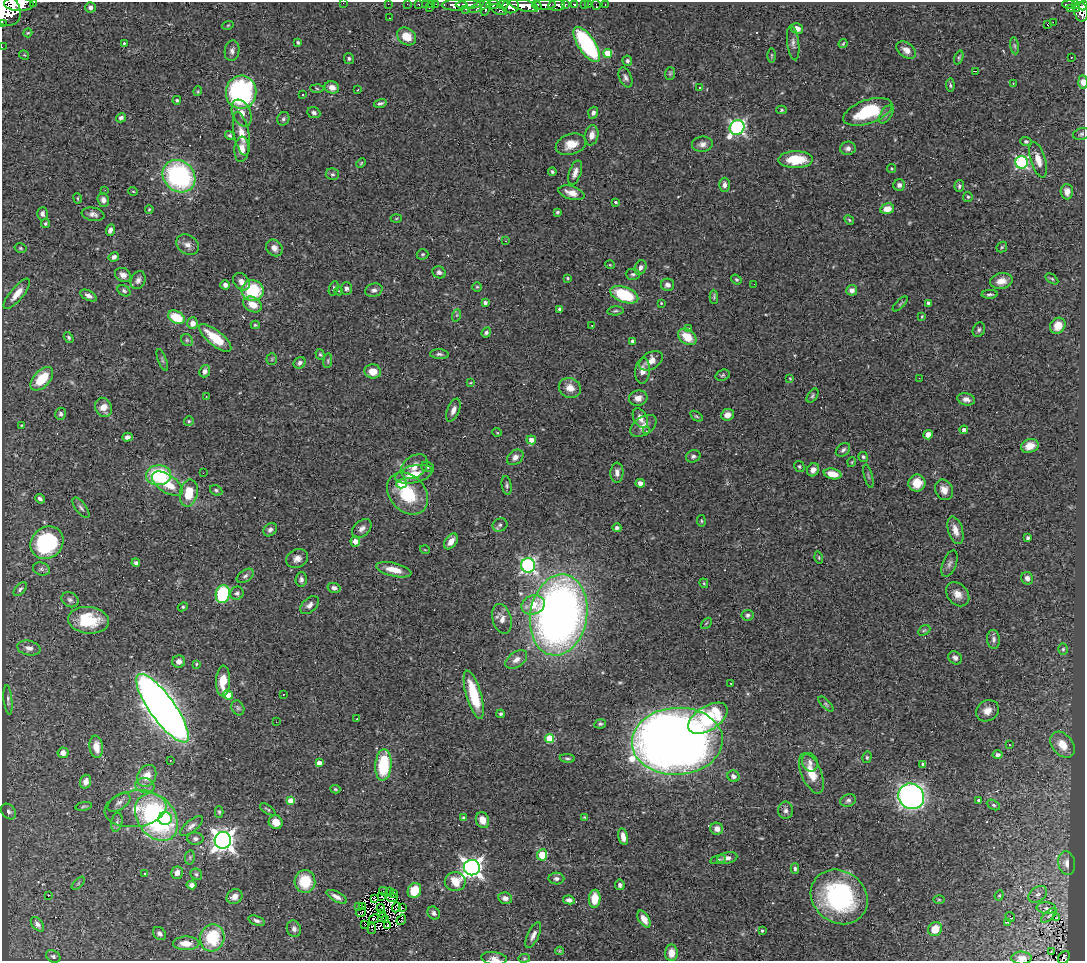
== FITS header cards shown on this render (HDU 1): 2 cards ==
NAXIS1  =                 1083
NAXIS2  =                  959

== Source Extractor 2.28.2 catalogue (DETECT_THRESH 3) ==
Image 1083 x 959 px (HDU 1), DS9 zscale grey, 1 PNG px = 1 image px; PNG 1087 x 963 px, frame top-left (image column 1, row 959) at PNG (2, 2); each listed source drawn as its Kron ellipse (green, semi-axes under 4 px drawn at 4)
Background 0.535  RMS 0.032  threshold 0.0965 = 3 sigma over >= 5 px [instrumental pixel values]
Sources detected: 422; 7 with non-positive FLUX_AUTO (blend fragments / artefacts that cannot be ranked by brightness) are neither listed nor drawn; the other 415 listed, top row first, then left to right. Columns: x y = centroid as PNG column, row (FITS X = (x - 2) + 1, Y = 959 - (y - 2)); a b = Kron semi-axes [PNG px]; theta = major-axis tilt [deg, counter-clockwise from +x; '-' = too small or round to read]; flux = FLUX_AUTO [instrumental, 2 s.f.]
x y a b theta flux
34 2 3 2 - 12
343 3 2 2 - 3.1
19 4 15 7 -3 1200
388 4 2 2 - 6.7
407 4 2 2 - 5.4
419 4 3 3 - 7.4
425 4 2 2 - 5.4
431 4 3 2 - 9.9
436 4 3 2 - 5.9
574 4 4 3 - 31
584 4 2 2 - 5.9
589 4 2 2 - 1
605 4 3 2 - 6.1
1069 4 7 3 -2 94
455 5 13 5 0 460
468 5 12 3 2 420
493 5 6 4 8 190
503 5 5 4 - 130
524 5 15 5 -14 770
537 5 5 3 - 220
545 5 11 5 3 370
557 5 8 5 -1 160
565 5 3 3 - 66
596 5 5 2 - 5.9
1075 5 4 3 - 77
480 6 12 4 24 250
511 6 8 7 - 310
1083 6 5 3 - 94
90 7 5 5 - 7.6
429 8 3 2 - 27
486 8 8 3 77 190
466 9 3 2 - 40
1070 9 3 2 - 10
1077 9 3 2 - 40
6 10 17 14 -56 2300
498 10 9 4 -22 160
1081 12 10 7 -80 260
389 18 2 2 - 1.5
1053 22 2 2 - 1500
2 23 3 2 - 9000
228 25 6 3 19 2.4
1047 25 3 3 - 19
797 29 6 5 - 14
28 33 4 4 - 2.4
407 36 10 8 -36 33
298 42 4 3 - 3.3
124 43 4 4 - 2.5
793 43 17 6 -83 9.4
587 44 20 8 -56 270
843 44 5 3 - 2.4
1014 46 8 4 -81 4.2
2 47 2 2 - 2.9
906 50 11 7 -36 14
232 51 10 7 81 8.8
608 53 4 4 - 35
24 55 5 3 - 1.9
772 55 7 3 -90 2.8
349 58 5 5 - 3.8
959 58 7 3 69 3
1071 58 3 2 - 2.5
627 61 5 4 - 5.5
975 71 3 2 - 2.8
670 73 6 5 - 3.4
626 77 10 6 -67 8.1
1083 82 6 4 -87 13
1013 83 3 2 - 3.8
950 85 7 4 -86 3.7
332 87 7 6 - 15
699 88 3 3 - 12
317 89 6 4 -3 3.4
357 90 3 2 - 1.3
198 91 5 3 - 2
241 92 16 15 - 310
303 95 3 2 - 3.3
177 100 4 4 - 3.9
380 103 6 4 15 4.5
782 110 5 4 - 3.2
868 112 25 12 19 120
242 113 14 9 -67 21
314 113 7 5 -23 6.7
593 113 6 5 - 6.8
886 114 10 5 58 6.8
121 118 5 4 - 7.2
283 119 7 5 64 4.9
737 127 8 7 - 540
241 134 22 7 -78 29
1081 134 8 6 16 4.8
230 135 5 4 - 4
591 135 10 7 78 16
1026 141 5 4 - 3.6
571 144 15 10 17 32
702 144 10 7 6 11
848 148 8 6 6 8.4
242 149 13 7 86 22
796 160 17 8 1 71
1038 160 18 7 -74 25
1022 162 6 6 - 290
361 163 5 3 - 2.1
891 169 4 4 - 2.7
552 172 4 3 - 3.9
575 173 13 6 72 13
332 174 6 6 - 4.3
179 176 17 15 -44 350
724 185 7 5 89 8.6
899 185 6 6 - 7
959 186 6 4 85 5.1
105 190 2 2 - 4.8
133 191 5 3 - 1.9
1067 192 7 6 - 14
571 193 13 6 -17 19
968 197 5 5 - 3.2
78 198 5 2 - 1.9
103 200 7 5 -69 9.5
615 202 4 3 - 6.2
149 209 4 3 - 2.5
887 209 7 5 13 24
557 212 4 3 - 3.1
42 214 6 5 - 7.1
93 214 11 6 -9 9.4
396 218 5 3 - 2.1
849 220 5 4 - 2.8
45 223 4 4 - 3.5
110 230 6 4 67 8.3
505 241 3 2 - 1.3
188 245 12 9 -36 13
1002 247 6 4 46 3.2
20 248 6 4 -16 3.2
274 248 9 7 -47 12
423 254 6 5 - 3.3
114 257 5 4 - 9.2
610 265 5 3 - 1.8
640 267 7 5 67 9.5
439 272 7 5 -25 6.4
633 274 7 5 -3 4.9
123 275 8 6 -32 12
568 278 3 3 - 2.3
1052 279 7 4 -36 3.1
138 280 9 7 64 8.4
736 280 5 4 - 3.5
1001 281 11 8 10 20
241 282 10 7 -50 14
754 284 2 2 - 1.3
225 285 5 4 - 9.2
667 285 7 6 - 9.8
477 287 5 5 - 2.9
334 288 7 4 71 4.2
346 288 6 5 - 6.2
374 290 9 6 15 8
852 290 5 5 - 10
124 291 7 5 -31 4.3
252 291 11 10 - 120
338 291 4 3 - 3.1
17 294 19 6 50 24
990 294 8 4 2 4.8
88 295 9 5 -27 9.5
624 295 14 7 -20 120
714 297 7 3 -88 3.3
485 303 4 3 - 7.2
661 303 3 3 - 1.7
928 303 3 3 - 4.9
252 304 10 7 -29 28
900 304 9 3 45 2.7
560 309 4 4 - 5.9
615 311 8 4 6 4
457 315 6 4 71 3.2
922 316 3 2 - 2.7
176 317 9 6 -28 68
193 323 6 5 - 15
255 325 4 3 - 3.5
592 325 3 2 - 2.6
1058 326 8 7 - 25
688 328 4 3 - 4.7
979 330 7 5 64 5.2
486 333 5 4 - 5.4
687 337 10 7 -36 42
69 338 6 4 -59 4.1
215 338 20 7 -39 70
187 340 6 5 - 4.4
633 341 4 3 - 10
320 354 5 4 - 3
439 354 9 5 -4 5.6
272 359 5 5 - 2.8
162 360 11 3 -69 4.2
328 361 7 3 83 3
651 361 13 8 33 23
300 363 6 5 - 6.5
205 371 6 5 - 8.6
373 371 8 7 - 26
643 371 13 7 85 16
723 375 7 5 18 4.6
790 378 3 3 - 1.8
919 378 2 2 - 1.5
42 379 14 8 47 66
470 383 4 2 - 1.8
570 388 11 9 -25 24
812 396 8 5 56 4.2
206 397 3 2 - 1.9
638 398 9 7 14 15
966 399 9 6 -16 10
103 407 10 8 -65 23
453 410 12 6 68 13
61 414 6 5 - 6.7
727 415 6 6 - 16
696 416 7 3 -35 3.1
640 418 11 6 -64 15
189 421 5 5 - 3.2
22 425 3 2 - 1.5
643 426 14 9 34 16
964 430 4 3 - 8.4
646 431 3 3 - 2.7
497 432 5 3 - 1.6
928 435 5 5 - 14
127 437 5 4 - 5.8
531 440 5 4 - 16
1030 446 9 6 17 20
843 450 8 5 39 7.1
693 456 7 6 - 5.7
515 457 9 6 38 11
863 457 5 4 - 3.6
852 462 5 3 - 1.8
799 466 6 4 -60 3.6
414 467 15 10 37 23
428 467 6 5 - 4.1
813 470 7 5 60 12
203 473 2 2 - 3.1
617 473 10 6 89 12
414 474 19 8 14 39
833 474 9 5 -13 30
159 475 12 10 3 150
868 476 12 3 -75 3.3
640 483 5 4 - 12
917 483 8 8 - 31
167 484 17 8 -33 52
401 484 5 4 - 81
507 485 9 5 -81 4.9
216 490 6 5 - 4.4
944 490 11 8 -64 17
189 493 14 9 78 52
408 493 23 17 -47 110
40 499 5 3 - 5.3
81 508 12 5 -53 6.6
701 521 6 3 -81 2.4
500 525 7 6 - 5.9
617 528 4 4 - 7.7
362 529 11 7 41 11
270 530 7 6 - 7.3
955 530 14 7 -73 18
1028 538 4 3 - 4.5
355 541 5 5 - 16
451 541 9 5 55 20
47 543 17 15 43 220
425 550 5 3 - 1.6
819 557 6 4 -72 2.6
297 559 11 9 22 14
136 563 4 4 - 5.2
949 564 14 6 68 8.3
528 565 7 7 - 500
41 569 8 6 -16 6.7
394 570 18 6 -13 30
245 576 9 5 35 6.3
1027 578 6 6 - 9.8
301 579 7 5 86 6.9
704 583 5 3 - 2.2
334 588 6 5 - 8.5
20 589 8 4 47 5.5
237 593 7 6 - 5.5
223 594 9 7 79 170
958 594 13 10 -47 20
70 600 9 7 -30 7.1
310 605 11 7 43 11
533 605 12 9 21 34
183 607 5 4 - 2.9
559 615 41 28 80 1700
748 615 6 5 - 4.8
502 619 15 9 -75 18
89 620 20 13 -6 88
706 623 6 2 45 1.9
924 630 6 4 29 3.5
993 639 9 6 -84 8.2
29 648 12 7 -12 12
1063 649 6 5 - 3.6
955 658 7 6 - 7.6
516 660 12 7 35 14
179 662 6 6 - 11
196 664 4 3 - 2.2
223 681 15 7 88 46
731 683 3 2 - 3.2
283 694 2 2 - 1.4
228 695 5 4 - 29
474 695 25 7 -74 95
8 700 15 4 -84 5.9
826 704 9 4 -46 4.3
162 708 41 12 -54 3500
238 708 8 6 -63 5.3
987 711 12 10 33 20
501 714 4 4 - 4.2
708 718 22 12 33 170
357 719 3 3 - 1.9
276 722 3 2 - 3.7
600 724 6 4 10 3.9
550 738 4 4 - 98
677 741 45 33 3 3000
1009 745 3 3 - 2.7
1062 745 14 10 -50 37
96 747 11 6 -83 25
63 753 5 5 - 12
998 755 5 4 - 9.6
867 757 6 4 76 3.4
567 758 8 3 -5 3.7
170 760 2 2 - 1.6
810 762 9 7 -70 9.6
319 763 4 4 - 25
923 764 3 3 - 4.1
383 765 16 8 86 120
811 773 21 10 -67 39
147 776 11 9 61 28
733 776 6 5 - 8
86 782 7 5 72 15
145 785 10 7 -12 12
335 789 5 4 - 2.5
911 796 13 12 - 990
848 800 8 6 22 5.7
979 800 3 3 - 5.4
291 801 4 4 - 38
119 802 13 7 34 10
993 805 7 4 -27 4.2
84 806 8 3 9 3
135 809 31 18 7 67
268 809 9 4 -33 3.3
786 810 8 7 - 8.1
9 812 9 6 -47 6.8
219 812 5 4 - 2.9
156 817 26 19 -55 440
584 817 3 2 - 2.7
464 818 4 3 - 4.9
165 819 7 6 - 33
482 820 8 6 -68 21
117 822 10 5 78 6.7
276 822 7 6 - 25
191 826 14 5 39 10
717 829 6 6 - 12
623 837 8 4 -77 14
195 839 8 6 -3 7.4
223 840 8 8 - 1700
542 855 6 5 - 87
190 857 7 5 80 4.1
727 858 10 5 10 11
718 860 8 4 13 3.8
1067 863 12 8 -80 14
472 868 8 7 - 1300
795 869 5 3 - 4.1
177 873 6 5 - 14
144 874 3 3 - 3.4
196 874 6 5 - 4.1
556 879 8 6 -1 7
305 881 11 10 - 75
455 881 10 9 - 42
78 883 8 3 45 2.7
192 885 5 4 - 9.5
620 885 5 5 - 6.3
414 890 8 6 63 49
383 891 4 2 - 2.1
390 892 3 2 - 4.1
393 894 3 2 - 1.5
1038 894 10 7 37 9.7
999 895 5 4 - 2.6
48 896 3 2 - 23
382 896 3 2 - 1.5
234 897 8 7 - 15
337 897 11 5 -29 12
839 897 30 25 -38 310
392 898 5 2 - 0.87
505 898 7 5 -13 11
375 899 3 2 - 0.3
595 899 9 6 85 41
569 900 6 4 -11 8.9
939 900 6 4 -1 2.5
359 907 3 2 - 3
362 907 2 2 - 0.98
396 907 5 2 - 2.4
381 908 4 2 - 1.6
402 908 4 2 - 1.9
1046 908 10 5 -5 8.9
361 913 5 2 - 2.6
381 913 3 2 - 2.5
434 913 7 5 -55 7.1
1049 916 9 4 42 4.4
1010 917 5 2 - 1.8
382 918 5 3 - 4.9
1057 918 4 2 - 1.5
374 919 5 3 - 0.51
386 919 4 2 - 1.9
644 919 9 5 -60 19
401 920 5 2 - 3
257 921 8 4 -18 6.5
1008 922 3 2 - 5.9
37 924 8 5 -51 9.6
364 924 3 2 - 13
388 925 3 3 - 0.51
372 928 6 2 82 3.5
294 929 8 7 - 7.7
935 929 7 6 - 37
762 930 3 3 - 2.8
159 933 7 5 -44 6.6
533 935 14 5 65 12
212 938 14 12 76 99
186 943 13 6 0 26
560 951 4 3 - 2.5
1051 952 3 2 - 6.5
671 953 8 6 88 20
53 956 8 6 -30 5.2
1064 957 7 5 52 36
494 958 13 6 -7 11
524 958 6 3 8 2.2
1021 958 10 6 0 16
At the frame edge (FLAGS 8, measured only in part): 12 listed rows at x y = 34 2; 343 3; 19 4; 1083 6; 6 10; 1081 12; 2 23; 2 47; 1083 82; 1064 957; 494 958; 1021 958
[7 non-positive-flux detections neither listed nor drawn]